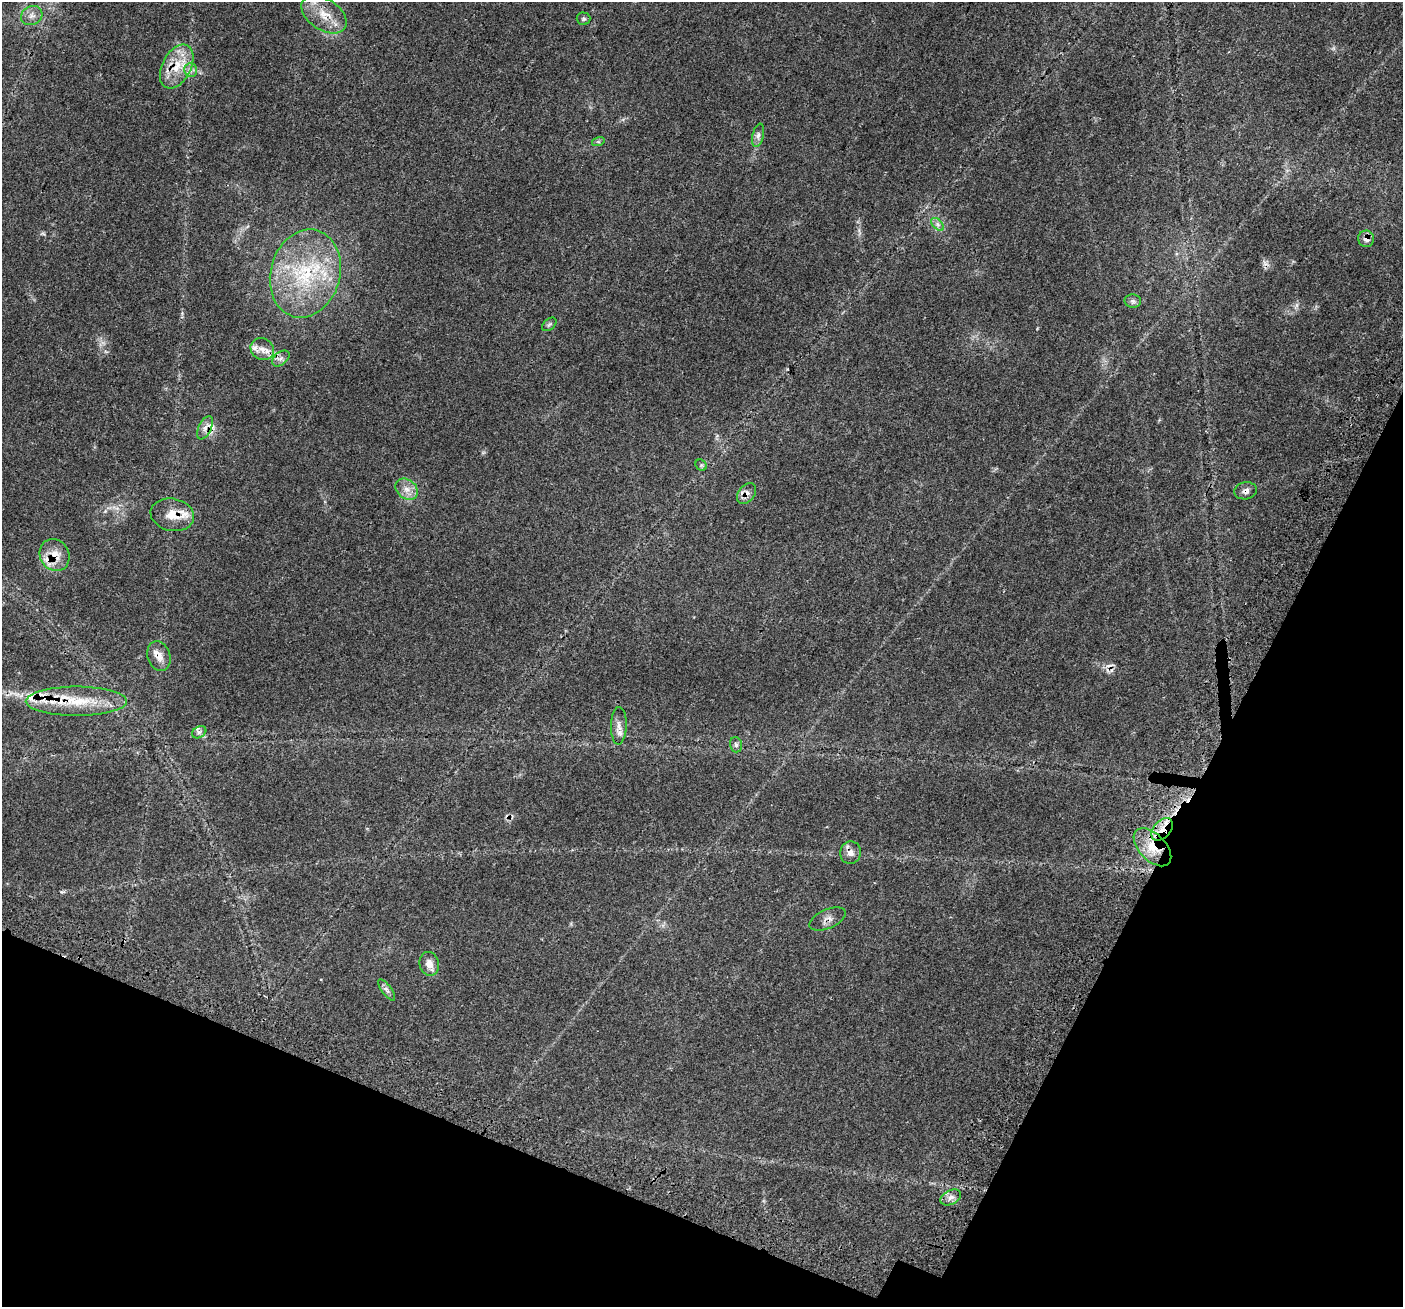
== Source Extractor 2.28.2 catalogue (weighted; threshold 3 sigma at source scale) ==
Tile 15 of 4 x 4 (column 3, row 4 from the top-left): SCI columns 2936-4336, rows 410-1714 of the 5862 x 5975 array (HDU 1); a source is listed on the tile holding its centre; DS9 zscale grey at full resolution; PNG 1405 x 1309 px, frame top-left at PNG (2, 2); each listed source drawn as its Kron ellipse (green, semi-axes under 4 px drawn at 4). Shown black and unused: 21% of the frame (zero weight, under 3 of 4 exposures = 9% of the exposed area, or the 3 px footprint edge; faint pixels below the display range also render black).
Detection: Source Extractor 2.28.2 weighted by HDU 2 'WHT'; one run over the whole footprint, this tile lists its part. Background 0.0437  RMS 0.0039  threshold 0.0176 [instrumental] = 3 sigma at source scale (4.5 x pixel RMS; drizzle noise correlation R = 1.50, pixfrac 1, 0.0396/0.0396 arcsec/px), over >= 5 px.
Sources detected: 40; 4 cosmic-ray / hot-pixel residue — neither listed nor drawn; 3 inside a brighter listed object's ellipse — not listed separately; the other 33 listed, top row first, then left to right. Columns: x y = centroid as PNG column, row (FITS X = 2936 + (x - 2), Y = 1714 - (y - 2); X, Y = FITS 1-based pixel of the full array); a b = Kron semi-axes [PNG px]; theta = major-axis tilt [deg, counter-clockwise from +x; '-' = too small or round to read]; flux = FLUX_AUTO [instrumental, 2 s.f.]
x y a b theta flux
324 14 25 15 -34 8.5
32 15 11 9 26 2.4
583 19 7 6 - 0.66
177 66 24 14 62 9.4
191 70 7 6 - 1.3
758 135 12 5 76 1.4
598 142 6 4 18 0.56
938 224 8 4 -46 1.1
1366 239 8 8 - 2.2
305 274 44 35 74 37
1133 301 8 6 -3 1.1
549 324 8 5 39 0.74
262 349 12 10 -32 3.3
281 358 10 6 40 1.4
205 428 12 6 63 2.2
701 465 6 5 - 0.61
407 489 12 9 -39 3.2
1245 491 11 8 13 1.7
747 494 12 8 52 2.5
172 515 22 16 -11 7.4
55 555 16 14 -59 6
159 656 15 11 -71 3.4
76 701 50 14 0 17
619 726 19 8 89 2.8
199 732 7 5 29 1.2
736 745 8 6 -75 0.96
1162 829 13 8 50 5.3
1152 847 23 13 -46 8.3
850 853 11 10 - 2.4
828 919 19 9 23 2.6
429 964 12 9 -74 2.9
387 990 13 5 -54 1.2
951 1197 11 7 27 1.8
Overlapping masked pixels (flux is a lower limit): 12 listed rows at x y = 177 66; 1366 239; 1245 491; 747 494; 172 515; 55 555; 159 656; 76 701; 1162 829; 1152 847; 850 853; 828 919
Isophote crosses this tile's border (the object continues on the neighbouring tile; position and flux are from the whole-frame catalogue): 1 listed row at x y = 324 14